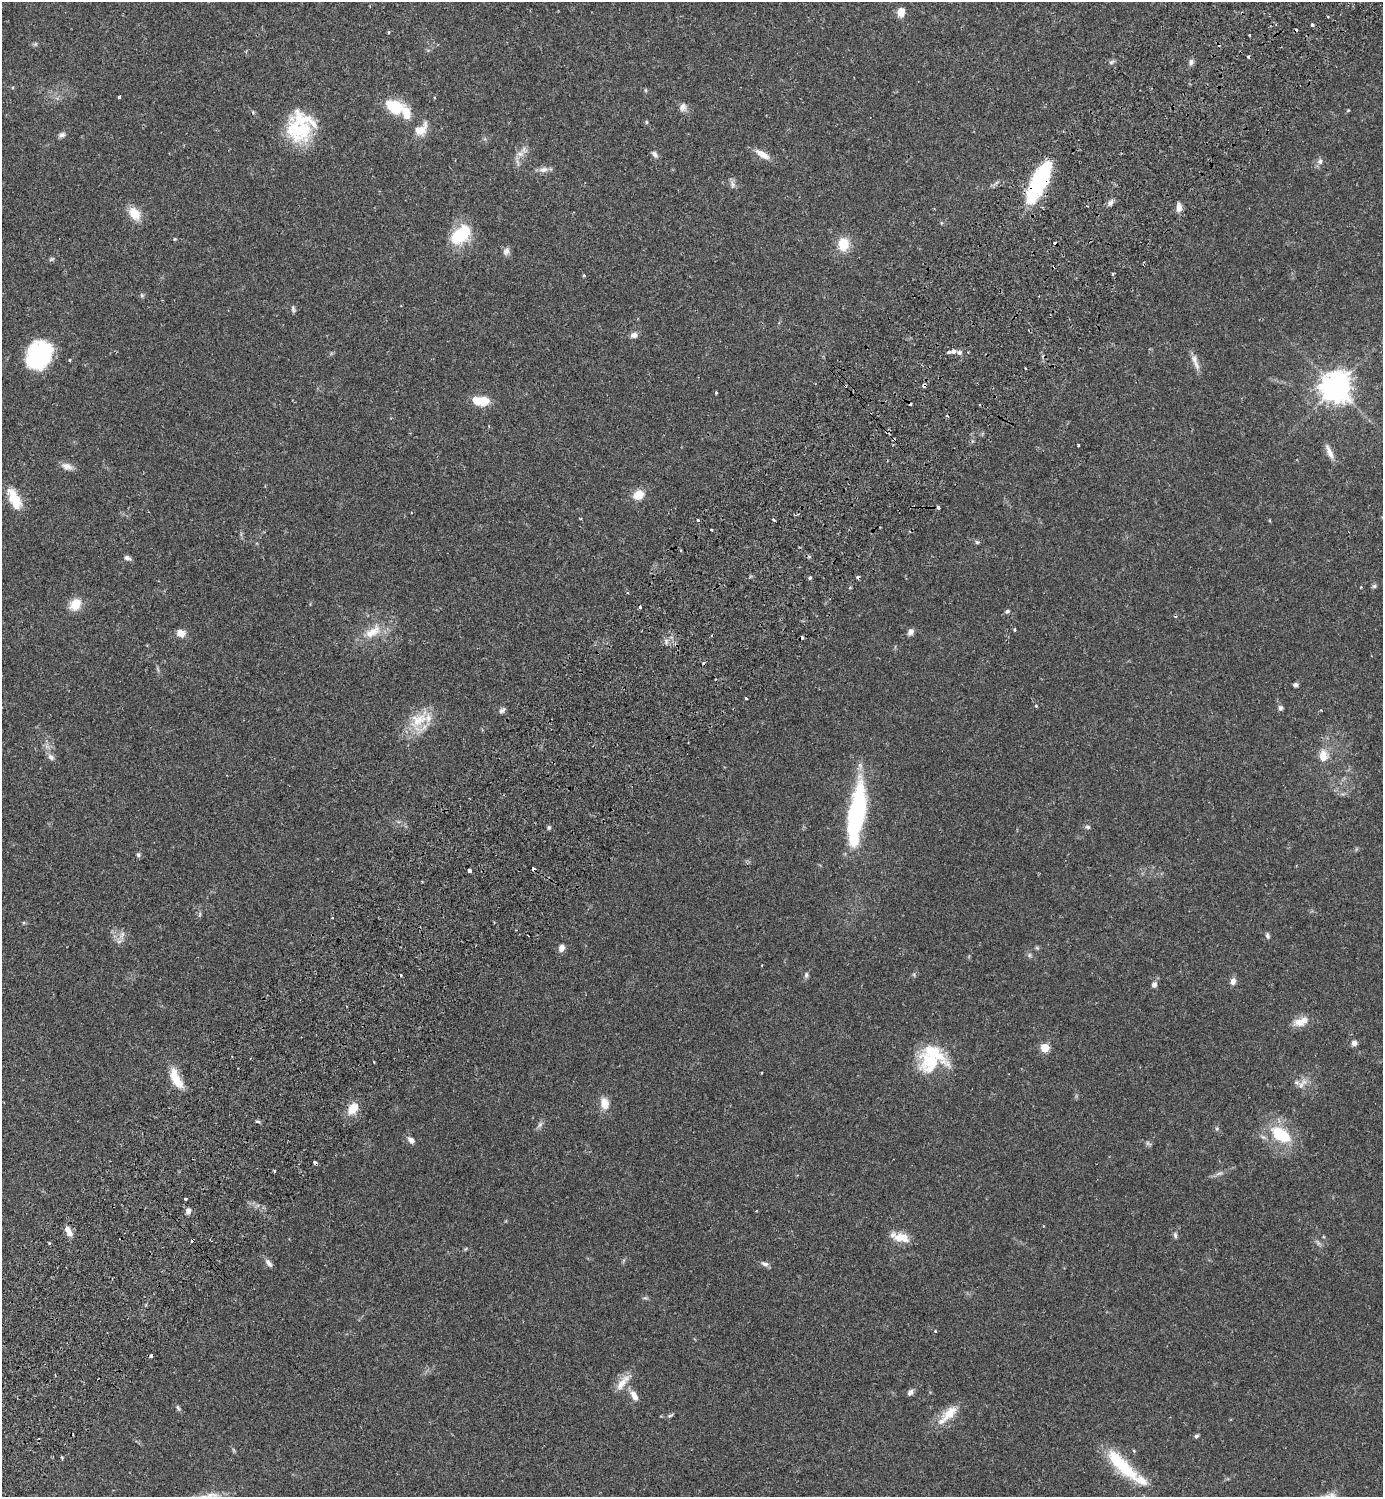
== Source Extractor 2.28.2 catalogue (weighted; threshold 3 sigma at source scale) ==
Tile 10 of 4 x 4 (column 2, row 3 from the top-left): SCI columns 1726-3106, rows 1540-3034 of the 6072 x 6072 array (HDU 1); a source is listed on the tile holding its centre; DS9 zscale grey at full resolution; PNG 1385 x 1499 px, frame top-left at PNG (2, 2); no overlay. Shown black and unused: <1% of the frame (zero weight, under 2 of 3 exposures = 3% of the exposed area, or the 3 px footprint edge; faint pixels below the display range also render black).
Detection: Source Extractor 2.28.2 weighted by HDU 2 'WHT'; one run over the whole footprint, this tile lists its part. Background 0.0707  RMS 0.0052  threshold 0.0235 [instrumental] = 3 sigma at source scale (4.5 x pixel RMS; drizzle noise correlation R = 1.50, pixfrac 1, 0.05/0.05 arcsec/px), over >= 5 px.
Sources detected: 159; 2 too faint to see at this stretch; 1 inside a brighter object's white glare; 13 cosmic-ray / hot-pixel residue — not listed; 10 inside a brighter listed object's ellipse — not listed separately; the other 133 listed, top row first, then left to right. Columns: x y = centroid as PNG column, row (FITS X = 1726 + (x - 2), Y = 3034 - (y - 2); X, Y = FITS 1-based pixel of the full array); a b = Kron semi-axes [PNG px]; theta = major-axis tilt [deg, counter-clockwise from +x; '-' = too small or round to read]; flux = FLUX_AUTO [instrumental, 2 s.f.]
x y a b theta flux
901 12 9 7 79 5.8
1328 17 3 2 - 0.77
1312 25 3 3 - 1.8
389 32 4 3 - 0.45
1250 35 2 2 - 0.61
35 44 6 5 - 0.82
1111 62 7 4 44 0.98
1191 62 8 6 69 1.7
646 90 6 4 -89 0.58
119 97 3 3 - 0.62
395 107 15 11 -22 21
683 107 11 9 -88 2.6
1348 110 4 3 - 0.6
646 122 6 4 90 0.55
302 130 39 27 63 28
421 130 20 12 45 7.6
62 135 8 6 27 1.8
520 154 11 8 7 3.1
655 154 11 6 -51 1.7
762 154 20 8 -31 5.4
1320 161 9 7 84 1.9
543 169 14 7 6 2.9
1038 182 40 13 62 60
733 184 10 6 -80 1.8
1110 203 10 6 57 1.8
1179 207 11 7 90 3
134 214 14 10 -50 9.3
941 223 5 3 - 0.5
461 234 27 17 46 21
175 239 4 4 - 0.49
843 244 13 11 87 11
506 251 11 8 67 2.2
52 259 8 5 27 0.91
1113 274 3 3 - 0.73
584 275 4 3 - 0.77
142 295 6 5 - 0.82
293 309 10 5 -74 1.1
634 335 9 7 21 2.3
953 351 5 4 - 2.5
959 352 7 6 - 1.4
39 355 29 22 63 45
1194 359 14 9 -79 3.7
70 360 3 3 - 0.53
1336 387 10 10 - 680
716 393 3 2 - 0.64
480 401 20 9 -4 11
1078 445 3 2 - 0.67
1329 452 20 6 -66 4
67 466 15 9 -21 3.3
638 495 12 10 32 7.2
14 499 24 11 -65 13
938 508 4 4 - 1.1
773 519 4 3 - 1.4
698 520 3 3 - 1.1
711 530 3 2 - 0.63
977 542 6 5 - 0.88
127 558 9 5 -22 1.6
810 578 3 3 - 1.8
1374 586 6 5 - 0.99
627 593 3 3 - 1.1
75 604 12 9 55 10
1007 611 6 5 - 1
1014 629 4 3 - 0.67
372 632 29 13 33 11
911 632 8 6 54 2.3
181 633 10 8 -15 4.1
666 641 8 4 -90 1.2
158 669 7 4 -71 0.8
1295 685 5 5 - 1.4
746 698 3 2 - 0.54
1036 706 4 3 - 0.72
1280 708 7 6 - 1.4
502 710 9 5 45 1.4
418 720 33 18 36 15
1323 756 16 11 -90 6.6
51 757 10 7 -45 2.1
857 813 61 17 81 65
549 827 6 4 75 0.93
1088 827 7 5 -4 1
138 855 7 5 78 0.97
533 869 4 3 - 1.9
469 871 4 3 - 3.7
199 914 8 4 81 0.9
332 918 3 2 - 0.38
24 923 5 3 - 0.59
122 935 10 5 64 2.1
1267 936 9 5 -79 1.1
562 948 8 6 81 3.3
1037 948 6 5 - 0.73
1029 955 6 5 - 0.99
806 975 8 5 81 1.2
1233 981 9 7 81 2.6
1154 985 8 7 - 1.9
1299 1023 18 11 -10 5.2
1354 1043 7 7 - 2
1045 1048 5 5 - 19
929 1061 35 22 -6 28
374 1062 3 2 - 0.39
762 1073 3 2 - 0.4
177 1080 22 10 -53 9.5
1301 1085 11 7 66 2.8
605 1103 12 9 -76 6.8
353 1108 14 10 58 7.8
258 1122 7 3 -19 0.76
540 1124 9 6 63 1.5
1217 1129 6 5 - 0.8
1280 1135 23 14 -32 23
411 1140 11 7 -45 2.2
1148 1143 9 5 -33 1.1
315 1162 4 3 - 5.2
274 1171 3 3 - 1
1219 1173 11 4 11 1.6
185 1199 3 3 - 1.8
188 1211 7 6 - 2.2
68 1231 13 7 -60 4
1175 1235 8 5 -75 1.2
900 1237 24 9 -14 7.9
465 1249 6 3 70 0.55
269 1263 11 6 -53 2.1
765 1264 11 6 -17 1.8
645 1298 7 4 17 0.81
935 1331 4 3 - 0.59
623 1382 28 9 51 6.8
910 1392 7 6 - 2
634 1396 14 7 -61 4.2
178 1408 8 5 -57 1
670 1415 8 4 22 0.88
948 1415 36 11 45 10
1196 1436 5 4 - 1.1
1134 1451 5 4 - 0.55
62 1458 3 3 - 0.84
1122 1465 54 15 -44 26
211 1496 24 10 9 6.8
Overlapping masked pixels (flux is a lower limit): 3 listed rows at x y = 1038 182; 533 869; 315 1162
Isophote crosses this tile's border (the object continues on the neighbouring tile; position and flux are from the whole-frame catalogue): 1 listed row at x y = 211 1496